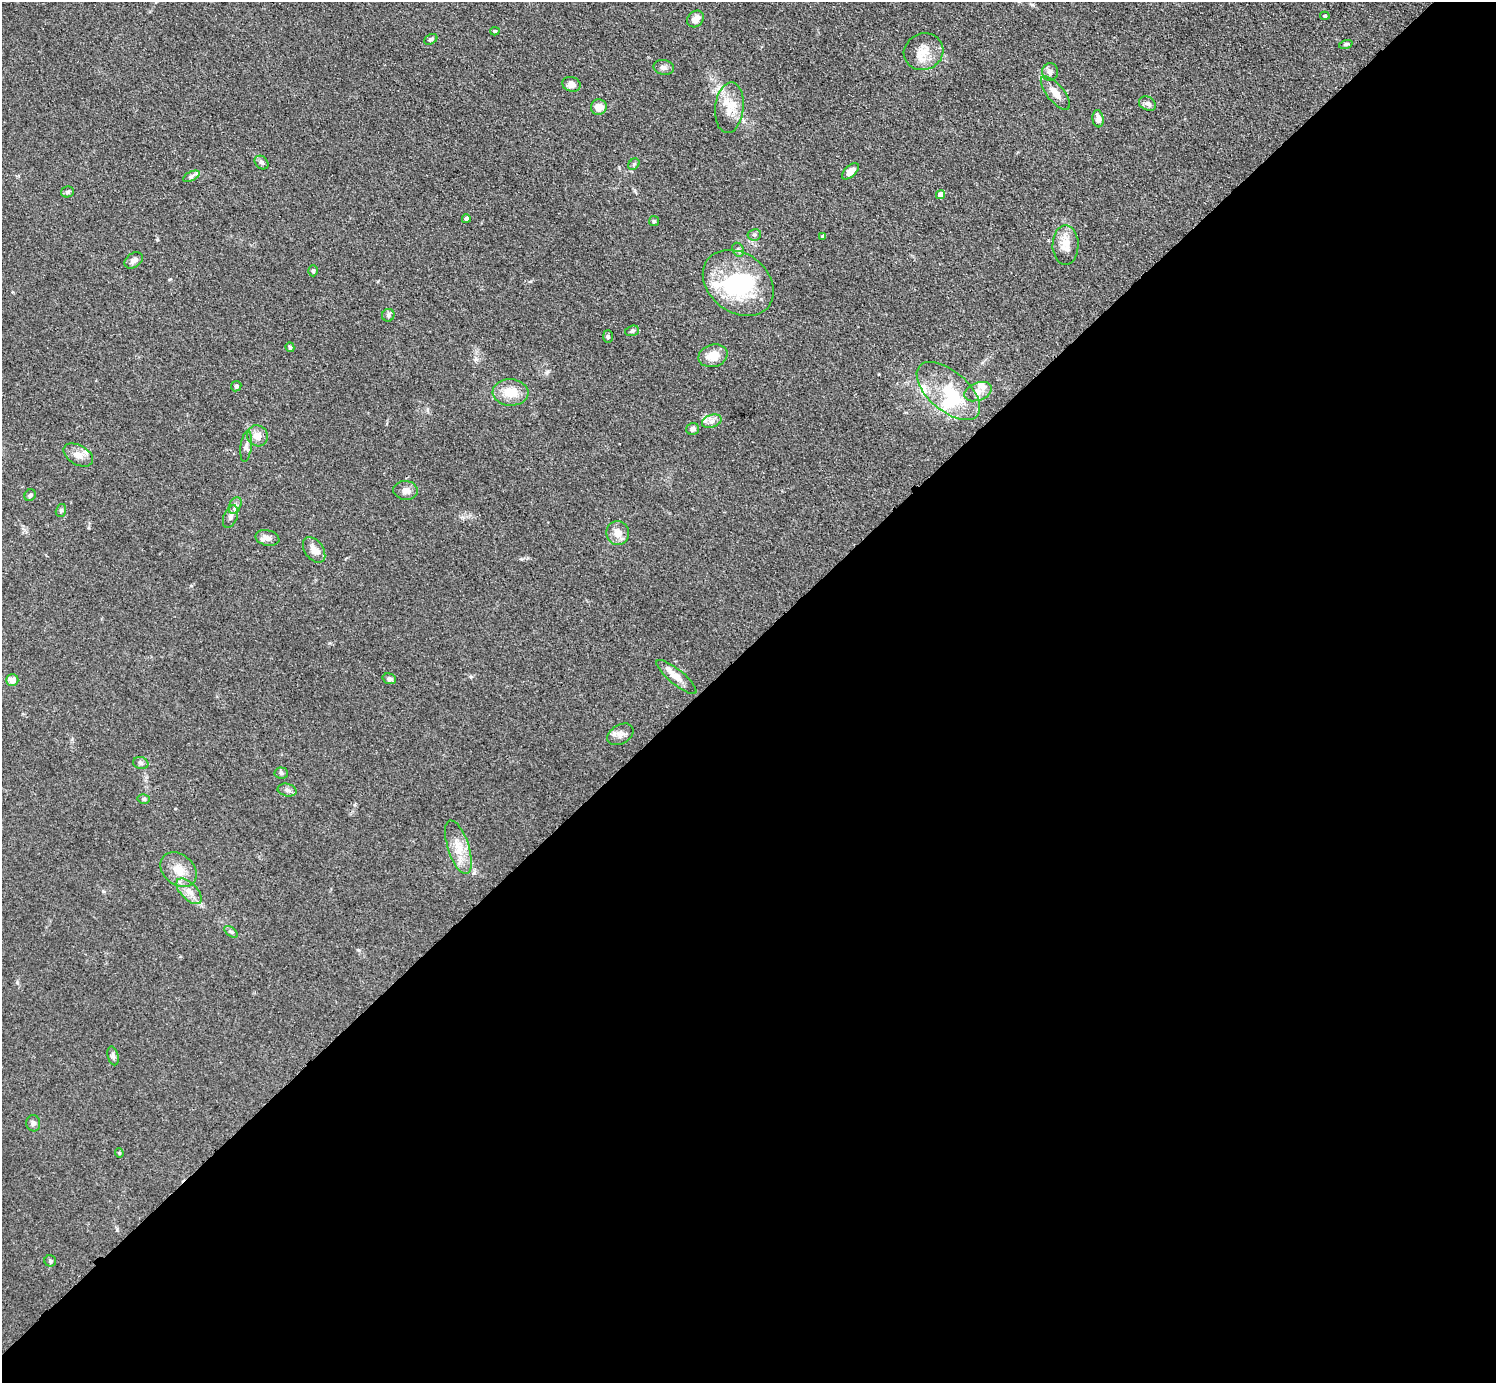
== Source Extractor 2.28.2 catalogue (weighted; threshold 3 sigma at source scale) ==
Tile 15 of 4 x 4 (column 3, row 4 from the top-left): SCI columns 2998-4491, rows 164-1544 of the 5993 x 5993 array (HDU 1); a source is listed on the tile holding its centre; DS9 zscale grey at full resolution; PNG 1498 x 1385 px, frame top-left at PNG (2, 2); each listed source drawn as its Kron ellipse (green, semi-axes under 4 px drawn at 4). Shown black and unused: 53% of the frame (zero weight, under 3 of 4 exposures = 1% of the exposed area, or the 3 px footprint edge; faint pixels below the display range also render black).
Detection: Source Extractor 2.28.2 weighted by HDU 2 'WHT'; one run over the whole footprint, this tile lists its part. Background 0.0995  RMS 0.0065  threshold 0.0292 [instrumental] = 3 sigma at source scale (4.5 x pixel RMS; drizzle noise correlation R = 1.50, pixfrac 1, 0.05/0.05 arcsec/px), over >= 5 px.
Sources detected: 76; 2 inside a brighter object's white glare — neither listed nor drawn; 7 inside a brighter listed object's ellipse — not listed separately; the other 67 listed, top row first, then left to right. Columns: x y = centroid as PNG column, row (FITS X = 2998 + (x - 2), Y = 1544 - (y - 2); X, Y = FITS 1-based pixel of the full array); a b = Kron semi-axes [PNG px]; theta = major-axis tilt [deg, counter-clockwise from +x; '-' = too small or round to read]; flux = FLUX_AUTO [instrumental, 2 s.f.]
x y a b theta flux
1325 16 5 4 - 0.84
695 19 9 7 45 4.4
495 31 4 4 - 0.94
431 39 7 5 30 1.4
1346 44 7 4 18 1.1
924 52 20 18 23 11
664 67 10 7 -12 2.6
1050 72 9 8 - 2.6
571 84 9 7 -17 4.6
1055 93 20 8 -50 6.5
1147 104 9 6 -25 2.2
599 107 8 7 - 5.7
729 108 25 14 84 13
1098 119 8 5 -82 3.6
262 162 8 6 -42 1.7
634 164 6 5 - 1.1
850 171 10 5 44 4.5
191 176 9 4 27 1.7
67 192 6 5 - 1.5
940 194 4 4 - 5.9
466 219 4 4 - 2.5
654 221 5 5 - 0.92
754 235 6 5 - 1.1
823 236 4 3 - 1.5
1066 245 20 13 89 8.6
738 250 7 5 -66 1.3
134 260 10 7 36 2.9
313 271 5 4 - 0.97
738 283 38 29 -37 60
388 315 6 6 - 1.6
632 331 7 5 18 1.3
608 337 6 5 - 0.94
290 347 5 4 - 1
713 356 15 11 16 9.9
236 386 5 5 - 1.8
948 391 38 20 -41 31
510 392 18 13 -3 12
978 392 14 9 21 5
712 421 10 6 19 3
692 429 6 6 - 2.3
257 436 11 10 - 6.3
246 446 16 5 82 2.9
78 455 16 9 -29 5.8
406 490 12 9 -6 3.7
30 495 6 5 - 1.3
235 505 9 5 65 2.3
61 510 6 5 - 1.3
231 517 12 6 67 2.7
618 533 12 11 - 6.3
267 538 12 7 -13 3.4
314 550 14 9 -53 5.4
676 677 25 7 -40 6.9
389 679 7 5 -18 1.9
12 680 6 6 - 5.4
620 734 14 9 31 4
141 763 8 6 -15 1.5
281 773 6 5 - 1.4
287 790 9 6 -12 2.1
144 799 6 4 -13 1.2
458 847 28 10 -72 12
178 870 20 15 -40 11
189 891 16 8 -46 6.1
231 932 7 4 -36 1.1
113 1056 9 5 -74 1.8
33 1123 8 7 - 1.8
119 1153 4 4 - 0.72
50 1261 6 5 - 1.2
Unlisted compact peaks at least as high as the median listed source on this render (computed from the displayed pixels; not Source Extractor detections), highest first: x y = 474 873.